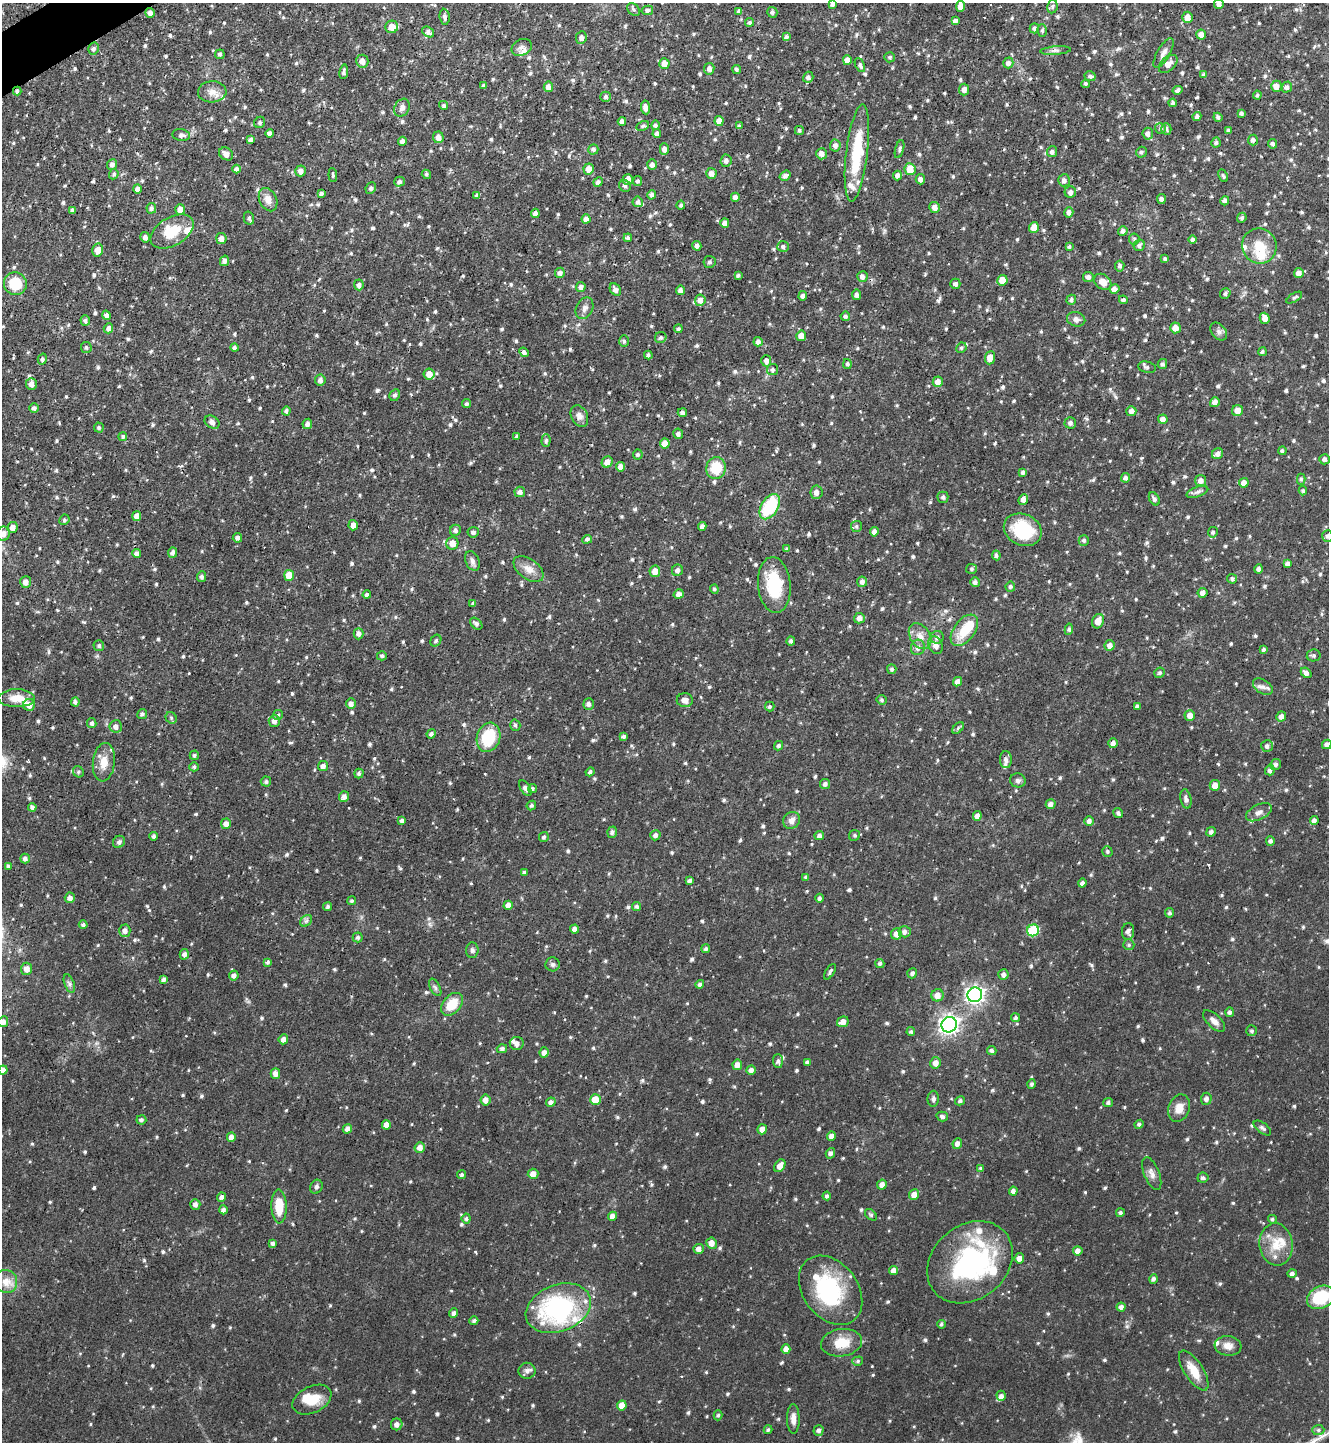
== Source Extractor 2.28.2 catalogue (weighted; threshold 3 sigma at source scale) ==
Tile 11 of 4 x 4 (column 3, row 3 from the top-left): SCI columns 2815-4141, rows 1444-2883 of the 5760 x 5766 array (HDU 1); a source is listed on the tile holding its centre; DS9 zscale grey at full resolution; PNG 1331 x 1444 px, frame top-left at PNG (2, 3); each listed source drawn as its Kron ellipse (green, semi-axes under 4 px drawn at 4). Shown black and unused: <1% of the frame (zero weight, under 2 of 3 exposures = <1% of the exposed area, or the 3 px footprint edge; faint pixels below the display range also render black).
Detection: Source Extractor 2.28.2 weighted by HDU 2 'WHT'; one run over the whole footprint, this tile lists its part. Background 0.0937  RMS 0.0056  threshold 0.0252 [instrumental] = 3 sigma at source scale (4.5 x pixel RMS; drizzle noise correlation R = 1.50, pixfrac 1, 0.05/0.05 arcsec/px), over >= 5 px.
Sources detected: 1003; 5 inside a brighter object's white glare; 2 cosmic-ray / hot-pixel residue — neither listed nor drawn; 25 inside a brighter listed object's ellipse — not listed separately; of the other 971, all 500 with FLUX_AUTO >= 0.996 (the completeness limit of this list) listed and drawn (471 fainter detections not listed), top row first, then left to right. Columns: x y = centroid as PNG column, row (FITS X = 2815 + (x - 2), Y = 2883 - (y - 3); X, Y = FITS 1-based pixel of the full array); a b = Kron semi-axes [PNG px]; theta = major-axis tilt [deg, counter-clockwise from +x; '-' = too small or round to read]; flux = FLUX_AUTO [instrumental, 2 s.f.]
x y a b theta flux
832 4 4 3 - 1.2
1219 4 5 4 - 2.3
961 6 5 4 - 4.4
1052 6 7 5 82 1
634 9 7 5 -45 1.1
647 10 6 4 13 1.6
739 11 4 4 - 1.4
772 12 5 5 - 1.2
150 13 5 4 - 2.4
445 17 8 5 -85 1.7
1187 17 5 5 - 4.6
955 21 4 4 - 1.5
750 22 4 4 - 1.1
392 27 6 6 - 6.1
1034 28 5 4 - 1.4
1042 31 6 5 - 1.1
428 32 6 5 - 2.1
1201 35 5 5 - 3.5
786 37 4 3 - 1.3
581 38 6 5 - 2.1
522 47 10 8 25 2.8
93 49 6 5 - 1.6
1055 51 15 4 4 1.9
1163 53 17 6 60 3
220 54 5 5 - 1.4
890 57 5 5 - 1.2
847 60 5 4 - 3.7
362 61 6 6 - 3.6
664 63 5 5 - 3.8
1008 63 5 5 - 2.2
1168 64 11 7 41 3.8
860 65 7 4 -65 1.3
709 69 6 5 - 2.5
736 69 5 4 - 1.1
344 72 7 3 82 1.3
1204 75 4 4 - 1.3
1090 76 5 5 - 1.3
808 77 5 5 - 1.7
1085 84 4 4 - 1
484 86 4 3 - 1.2
1276 86 5 5 - 4.1
548 87 5 4 - 2.9
1287 87 5 5 - 1.9
964 89 6 5 - 2.7
1177 90 5 4 - 1.4
17 91 4 4 - 1.3
212 92 14 10 3 4.4
1257 95 4 4 - 1
606 97 5 5 - 1.2
1173 103 4 4 - 1.4
444 105 5 4 - 1.2
645 107 7 4 -84 2.8
402 108 9 7 60 2.1
1241 113 4 3 - 1.2
1197 117 4 4 - 1.6
1218 117 5 4 - 1.2
622 121 4 4 - 1.9
719 121 5 4 - 3.9
260 122 6 5 - 1.2
655 125 5 4 - 1.3
643 126 7 4 27 1
739 126 4 3 - 1
1160 128 5 5 - 1.2
1166 129 5 5 - 1.3
799 130 4 4 - 1.1
1229 130 4 3 - 1.2
270 133 4 4 - 2.3
657 133 4 4 - 1.9
1148 134 6 5 - 2.3
181 135 9 6 -8 1.9
438 137 6 5 - 3
250 140 4 4 - 1.6
1253 140 5 5 - 1.5
402 141 4 4 - 1.9
1216 143 5 4 - 1
1273 144 5 4 - 1.5
835 145 6 5 - 2.3
593 149 5 5 - 1.4
664 149 5 4 - 2.5
900 149 9 4 75 1.2
1052 152 5 5 - 1.6
1141 152 5 5 - 1.2
857 153 49 10 83 28
226 154 7 6 - 3.4
822 154 5 5 - 2.8
726 161 6 5 - 1.9
112 164 5 5 - 1.9
652 165 5 5 - 2.2
236 169 4 4 - 1.9
589 169 5 5 - 4.5
910 169 6 5 - 9.1
300 171 5 5 - 2.5
711 173 5 5 - 2.6
114 174 5 4 - 1
426 174 5 4 - 1
333 175 7 3 -86 1.2
897 175 5 4 - 2.1
785 176 6 4 34 1.6
1223 176 6 4 -62 1
628 179 5 5 - 4.4
920 179 5 4 - 2.2
1064 180 6 6 - 2.2
638 181 5 4 - 1.3
399 182 5 5 - 1.5
598 182 5 4 - 1.8
625 186 6 5 - 1.3
371 188 6 5 - 1.1
137 189 5 4 - 2.1
1070 192 6 5 - 2.1
321 193 3 3 - 1.3
477 195 4 3 - 1.5
652 195 5 4 - 1.7
735 197 4 4 - 2
1161 199 5 4 - 1.6
268 200 12 8 -64 4.2
1225 201 5 4 - 1.6
638 202 5 5 - 1.8
681 205 4 3 - 1.1
935 207 5 5 - 3.1
151 208 5 4 - 1.4
72 210 4 3 - 1.4
180 210 5 5 - 3.9
1069 212 5 4 - 2.2
535 213 5 4 - 2.4
249 218 6 5 - 1.2
1242 218 5 4 - 1.2
586 219 4 4 - 3.3
725 223 5 4 - 3
1034 227 5 5 - 6.3
172 231 23 14 31 14
1123 231 5 4 - 1.7
145 237 5 5 - 2.3
221 238 5 5 - 3
628 238 4 4 - 1.2
1134 239 5 5 - 1
1193 239 4 4 - 1.3
1139 245 6 5 - 1.6
697 246 5 4 - 2.2
783 246 6 5 - 1.3
1259 246 18 17 - 12
1069 247 4 4 - 1.1
98 250 6 5 - 4.7
1165 259 4 4 - 1
224 261 5 4 - 1.8
709 262 6 6 - 1.2
1120 266 5 4 - 1.3
560 273 5 5 - 1.9
1299 273 5 5 - 3.4
738 275 4 4 - 1.1
862 277 5 5 - 2
1088 277 5 5 - 1.9
1002 280 5 5 - 7.6
1103 282 10 7 -37 4.9
15 284 11 11 - 16
955 284 5 5 - 1.7
359 285 5 5 - 2.1
581 287 5 5 - 2.2
615 289 7 5 -52 2.6
1114 289 5 5 - 2.7
680 290 5 4 - 2
1225 293 5 5 - 1.3
857 295 5 4 - 1.8
803 296 4 4 - 1.7
1294 297 9 4 32 1.1
700 300 5 5 - 3.1
1071 300 5 4 - 1.4
1123 300 4 4 - 1.5
584 308 11 8 64 2.7
106 315 4 4 - 1.7
845 316 4 4 - 1.2
1265 318 5 5 - 3.8
1076 319 9 7 -17 2.3
85 320 5 5 - 1.3
108 328 5 4 - 2
1175 328 5 5 - 4.3
678 329 4 4 - 1
1219 331 10 7 -52 1.8
801 336 5 5 - 3.6
661 338 6 5 - 1.2
624 341 6 5 - 1.1
758 342 5 4 - 2.4
86 347 5 5 - 1.1
234 348 4 4 - 1.4
961 348 5 5 - 1
524 352 5 4 - 1.5
1262 352 4 4 - 1
648 355 4 3 - 1.2
990 358 6 5 - 5.1
42 359 5 4 - 1.2
766 361 6 5 - 2.5
847 364 5 4 - 1.1
1162 364 5 5 - 1.3
1147 367 9 5 -12 1.2
773 370 5 5 - 1.3
429 374 5 5 - 4.4
320 380 5 5 - 2
938 382 5 5 - 3.3
31 384 6 5 - 3
395 395 6 5 - 1.5
1215 402 5 4 - 2.6
467 404 4 4 - 1.1
34 408 5 5 - 1.6
1237 410 6 5 - 4.5
286 411 4 4 - 1.4
1131 411 5 5 - 2.2
682 413 5 4 - 1.5
579 416 11 8 -63 2.9
1163 419 5 4 - 2.6
212 422 8 6 -33 2.5
1070 423 5 5 - 1.9
307 424 5 4 - 1.8
99 427 5 5 - 1.2
678 434 5 5 - 1.7
123 436 4 4 - 1.1
517 436 4 3 - 1.1
546 441 6 4 89 1.2
665 443 5 5 - 4.6
1282 451 4 4 - 1.1
638 454 5 5 - 1.1
1218 454 6 5 - 2.3
1324 459 5 5 - 1.8
607 462 6 5 - 3.7
620 467 5 4 - 2.9
716 468 11 9 79 15
1023 472 4 4 - 1.3
1125 478 4 4 - 1.7
1301 479 5 4 - 1.1
1201 481 5 5 - 2.8
1244 483 5 4 - 3.5
1303 491 4 4 - 1.1
520 492 5 5 - 1.9
816 492 7 6 - 2.5
1197 492 11 5 19 1.6
943 497 5 5 - 1.5
1154 499 7 4 -59 1.5
1023 500 5 4 - 2.7
770 507 14 8 59 29
137 516 5 4 - 3.3
64 520 5 5 - 1.1
353 525 5 4 - 3.1
702 526 4 4 - 1.8
856 526 5 5 - 1.1
12 527 5 5 - 3.5
455 530 6 5 - 1.6
1023 530 19 15 -24 25
473 532 5 5 - 1.6
874 532 4 4 - 2.5
1213 532 5 5 - 1.2
3 534 7 6 - 3.8
1328 536 6 5 - 1.6
237 538 5 4 - 1.8
587 539 5 4 - 1.4
1084 540 5 5 - 1.3
452 543 6 6 - 5.4
787 549 4 4 - 1
137 553 4 4 - 2.2
172 553 5 4 - 1.8
996 555 5 4 - 1.4
472 561 10 7 -66 2.1
1288 564 4 4 - 2.1
528 569 17 9 -36 5.3
972 569 5 5 - 1.1
1258 569 4 4 - 1.9
677 570 5 5 - 2.1
655 571 6 5 - 4.1
289 575 5 5 - 8.3
202 577 5 4 - 1.7
1232 579 5 4 - 1.4
26 582 6 5 - 3.1
862 582 5 5 - 2.1
975 582 5 4 - 1.7
774 585 28 16 -85 26
1010 587 5 4 - 1.1
714 589 4 4 - 1
1203 593 5 5 - 3
679 594 5 4 - 3.2
367 595 4 4 - 1.4
473 603 4 4 - 1
859 618 5 5 - 2.5
1098 621 7 5 64 5.4
476 624 7 5 -43 1.5
1069 629 6 4 81 1
964 630 18 10 53 12
358 634 5 5 - 2
920 636 14 9 -57 4.8
937 637 7 6 - 1.9
436 641 6 5 - 1.2
791 641 4 4 - 1.4
936 645 9 6 -62 3.4
1110 645 5 5 - 3.1
99 646 5 5 - 1.3
918 647 8 7 - 2.6
1264 649 4 3 - 1.1
1314 655 7 6 - 1.4
382 656 5 4 - 1.1
892 669 5 4 - 1.1
1159 673 5 5 - 1.1
1306 673 6 4 -42 2.3
958 682 5 4 - 3
1263 687 11 7 -33 2.6
17 698 18 9 0 7.7
685 700 8 7 - 3.1
882 700 5 5 - 1.1
75 702 4 4 - 1.3
351 704 5 5 - 2.1
589 704 6 5 - 1.9
29 705 6 6 - 4
770 706 5 4 - 1.1
1137 706 4 4 - 1.2
142 714 5 4 - 1.4
278 715 5 4 - 1
1190 715 5 5 - 3.7
1281 716 5 5 - 2.9
171 718 6 5 - 1
274 721 6 5 - 2.5
92 723 5 4 - 1.3
515 725 5 5 - 1.1
116 726 6 6 - 2.2
958 728 7 4 47 1
431 734 5 4 - 1.5
488 737 15 11 71 22
623 737 4 3 - 1.5
1113 743 5 4 - 2.4
1327 744 5 4 - 2.5
779 746 5 4 - 1.2
1267 746 6 6 - 1.7
194 755 4 4 - 1.2
1006 760 8 6 -89 2.1
104 762 19 11 83 7.2
1276 764 5 5 - 1.4
323 766 5 5 - 2.2
194 767 5 4 - 1.1
1270 770 5 5 - 1.9
78 772 6 5 - 1
590 772 4 4 - 1.3
359 773 5 4 - 1.2
1018 780 8 7 - 1.6
266 782 5 5 - 1.3
825 784 5 5 - 1.7
1215 785 5 5 - 4
525 788 9 5 -58 2.1
532 789 5 4 - 1
344 797 5 5 - 2.3
1186 799 10 5 -77 2.2
1051 804 5 4 - 2.1
531 806 5 4 - 1.1
32 807 4 4 - 1.6
1259 812 14 7 26 2.9
1118 813 5 4 - 1.3
977 816 5 4 - 2.7
402 820 4 4 - 1.2
791 820 9 8 - 3.3
1089 821 5 4 - 1.9
1314 821 4 4 - 2
226 824 5 5 - 2.9
612 832 5 5 - 1.6
1211 832 5 4 - 1.5
655 835 5 5 - 1.7
855 835 5 5 - 1.1
154 836 4 4 - 1.4
819 836 5 4 - 1.9
544 837 5 4 - 1.3
1270 841 4 4 - 1.4
119 842 6 5 - 1.4
1107 851 5 5 - 1.2
25 859 5 5 - 1.8
8 866 4 3 - 1
524 872 4 3 - 1.2
806 877 4 4 - 1.2
690 881 4 4 - 1.6
1082 883 4 4 - 1.6
70 898 5 5 - 2.7
819 898 4 4 - 1.2
352 901 4 4 - 1
508 905 5 4 - 3.5
637 906 4 4 - 1.3
327 907 4 4 - 1.2
1169 913 4 4 - 1.1
306 921 7 5 44 1.3
83 924 4 4 - 1.1
575 929 4 4 - 2.3
1033 930 6 5 - 32
125 931 6 5 - 2.6
905 932 6 5 - 2
1128 932 8 6 88 2
896 934 6 5 - 3.4
358 937 5 5 - 1.2
1129 945 6 5 - 1.1
706 949 4 4 - 1.1
472 950 8 6 86 1.4
184 954 5 4 - 2
268 962 4 3 - 1.1
553 964 7 7 - 1.4
880 964 4 4 - 1.2
27 969 6 5 - 3.9
830 972 9 3 59 1.1
912 973 5 4 - 1.5
234 975 5 5 - 1.9
1003 975 5 5 - 1.9
164 979 4 3 - 1.6
69 984 10 5 -69 1.5
700 984 4 4 - 1.3
435 987 9 5 -63 1.3
937 995 6 6 - 4.2
975 995 7 7 - 220
452 1004 13 8 48 11
1230 1012 5 4 - 1.6
1016 1018 4 4 - 1.2
1214 1021 14 6 -43 3.2
3 1022 5 5 - 2.2
843 1022 6 5 - 3.6
949 1025 8 7 - 260
1252 1031 5 5 - 1.2
911 1032 4 4 - 1.2
283 1039 5 4 - 2.5
517 1043 7 6 - 2.4
502 1049 5 4 - 1.6
992 1050 4 4 - 1.5
544 1052 5 4 - 2.9
778 1061 7 5 -88 1.4
807 1062 4 3 - 1.2
936 1063 6 5 - 3.6
737 1065 5 5 - 3.3
3 1070 5 4 - 2.8
751 1070 4 4 - 2.1
275 1073 5 4 - 2.7
1032 1084 5 4 - 1.3
933 1099 8 5 86 1.6
1206 1099 6 5 - 2
485 1100 5 5 - 3.3
595 1100 5 5 - 8.3
960 1101 5 4 - 1.2
551 1102 5 4 - 2
1108 1102 5 4 - 1.3
1179 1108 14 10 70 5.9
942 1117 6 5 - 1.5
141 1120 5 4 - 1.2
1139 1124 5 4 - 1.3
386 1125 5 4 - 2.9
1262 1128 10 5 -36 1.3
347 1129 5 4 - 2.3
762 1129 5 5 - 3.5
831 1136 5 4 - 2.6
231 1137 5 4 - 3
957 1144 5 4 - 2.3
420 1147 5 5 - 3.4
830 1153 5 4 - 1.7
780 1166 7 5 56 3.8
981 1168 4 4 - 1.2
533 1174 5 5 - 3.5
1152 1174 17 7 -68 3.2
462 1175 4 4 - 1.1
1203 1178 5 5 - 1.2
882 1185 5 5 - 3
316 1187 7 6 - 1.4
1013 1191 4 4 - 1.8
914 1194 5 5 - 3.6
827 1196 4 4 - 1.3
221 1197 5 4 - 1.9
195 1204 5 5 - 2.2
279 1206 17 7 -88 12
223 1210 4 4 - 1.5
1120 1213 4 4 - 1.2
871 1215 7 4 -43 1.1
612 1216 4 4 - 3.1
466 1219 5 4 - 1.1
1272 1219 4 4 - 1
273 1243 4 4 - 1.5
711 1243 6 5 - 3.7
1276 1244 21 16 -83 11
699 1249 5 5 - 2.9
1078 1251 5 4 - 2.9
1019 1258 5 4 - 2.6
970 1262 46 37 40 75
894 1270 5 4 - 3.1
1292 1274 5 4 - 1.6
1154 1279 5 4 - 1.6
6 1281 12 11 - 5.7
831 1290 38 27 -53 47
1321 1297 15 11 26 22
1121 1307 4 4 - 2
558 1308 34 23 21 77
454 1313 5 4 - 1.6
474 1321 4 4 - 1.3
941 1324 4 4 - 1
841 1343 21 13 8 11
1228 1346 13 10 -7 4.1
786 1349 5 4 - 3.6
858 1361 5 4 - 1
1194 1370 23 9 -57 9.5
527 1371 8 8 - 2
1001 1396 5 4 - 1.7
312 1400 20 13 26 10
622 1405 5 4 - 5.3
718 1415 5 4 - 1
793 1419 15 6 -89 3.5
397 1424 6 5 - 2.6
768 1430 4 4 - 1
818 1430 5 5 - 1.9
1318 1430 6 5 - 1.1
Overlapping masked pixels (flux is a lower limit): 1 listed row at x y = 17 91
Isophote crosses this tile's border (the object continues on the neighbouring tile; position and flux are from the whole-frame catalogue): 7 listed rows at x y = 1219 4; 3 534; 1328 536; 1327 744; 3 1022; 3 1070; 1321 1297